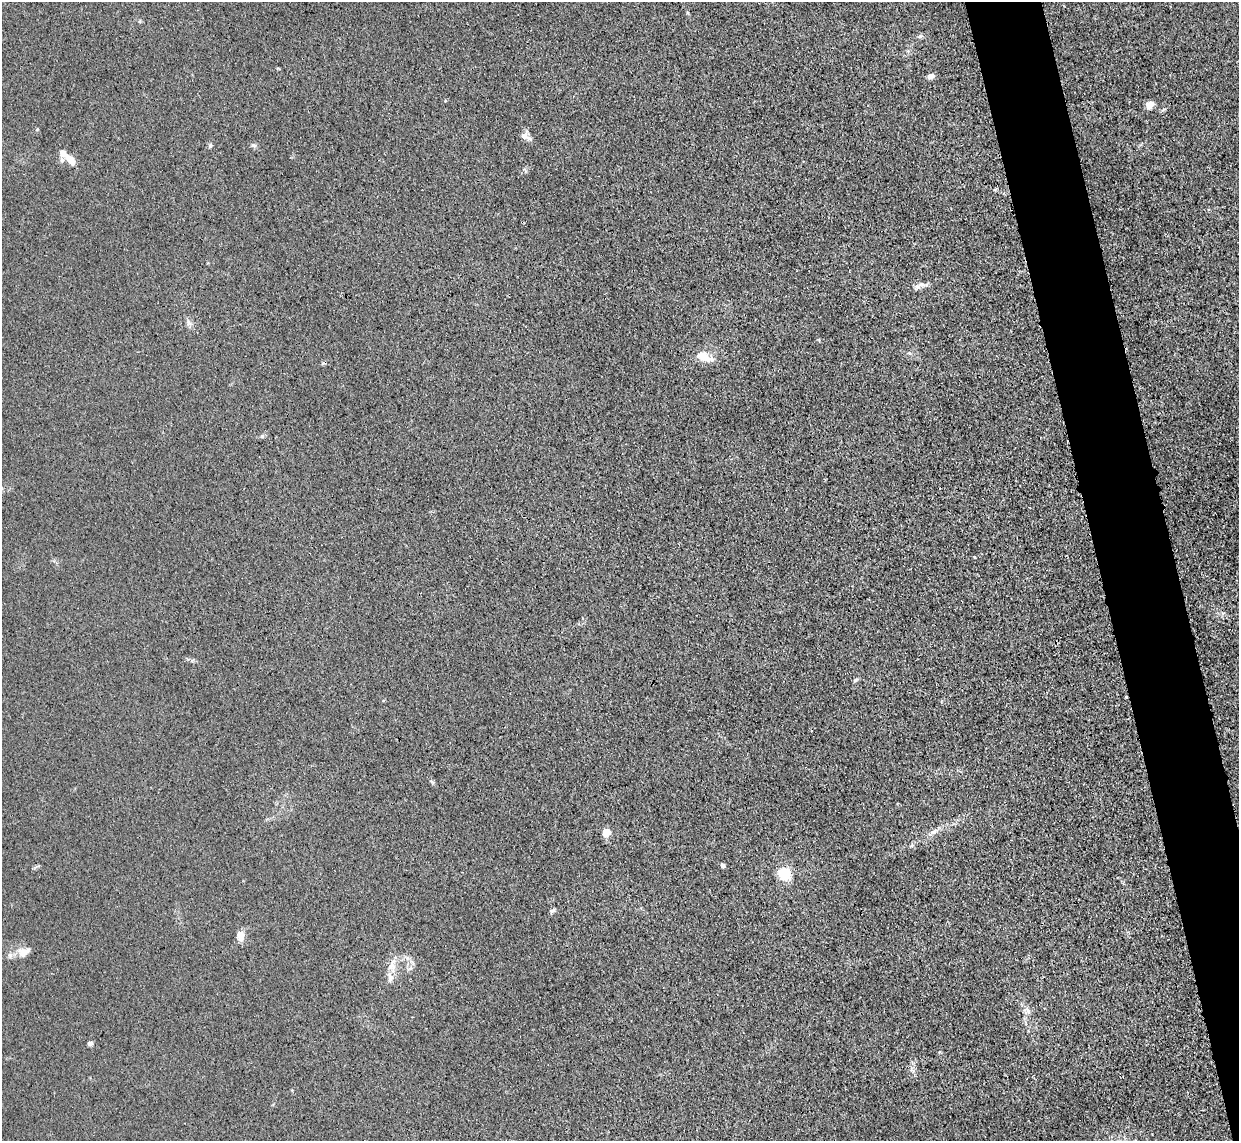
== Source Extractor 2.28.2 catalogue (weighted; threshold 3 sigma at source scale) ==
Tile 6 of 4 x 4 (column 2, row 2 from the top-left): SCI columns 1265-2501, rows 2431-3569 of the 5002 x 4979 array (HDU 1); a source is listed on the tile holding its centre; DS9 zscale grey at full resolution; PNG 1241 x 1143 px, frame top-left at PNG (2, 2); no overlay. Shown black and unused: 6% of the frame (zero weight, under 3 of 4 exposures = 3% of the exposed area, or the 3 px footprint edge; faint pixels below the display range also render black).
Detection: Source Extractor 2.28.2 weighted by HDU 2 'WHT'; one run over the whole footprint, this tile lists its part. Background 0.0232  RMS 0.004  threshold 0.018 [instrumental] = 3 sigma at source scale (4.5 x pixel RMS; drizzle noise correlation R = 1.50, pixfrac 1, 0.05/0.05 arcsec/px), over >= 5 px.
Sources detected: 29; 1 cosmic-ray / hot-pixel residue — not listed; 4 inside a brighter listed object's ellipse — not listed separately; the other 24 listed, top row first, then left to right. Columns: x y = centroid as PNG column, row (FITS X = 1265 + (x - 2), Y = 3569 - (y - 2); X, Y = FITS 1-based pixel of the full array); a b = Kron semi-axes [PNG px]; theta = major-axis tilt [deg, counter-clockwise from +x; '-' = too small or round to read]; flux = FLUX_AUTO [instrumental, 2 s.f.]
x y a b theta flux
931 76 7 6 - 2.1
1150 104 11 8 36 2.4
524 136 10 8 -6 2.3
210 145 7 5 70 0.69
253 145 8 6 -28 0.99
70 159 17 8 -51 3.5
921 284 12 7 36 2.1
189 323 9 6 -61 1.4
909 353 6 4 -41 0.63
705 358 17 13 -52 5.4
262 436 5 5 - 0.73
855 680 7 4 36 0.68
1126 697 3 3 - 0.84
933 832 18 6 28 2.8
606 833 7 6 - 5.5
912 845 7 4 71 0.64
723 865 6 4 -55 1
785 874 6 5 - 66
553 910 8 5 35 0.87
240 936 13 8 -82 3.5
24 952 17 11 25 4.2
392 966 23 11 79 4.7
1027 1010 14 5 -36 1.6
90 1043 6 5 - 1.1
Overlapping masked pixels (flux is a lower limit): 1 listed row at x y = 1126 697
Unlisted compact peaks at least as high as the median listed source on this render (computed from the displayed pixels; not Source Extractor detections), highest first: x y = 974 557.